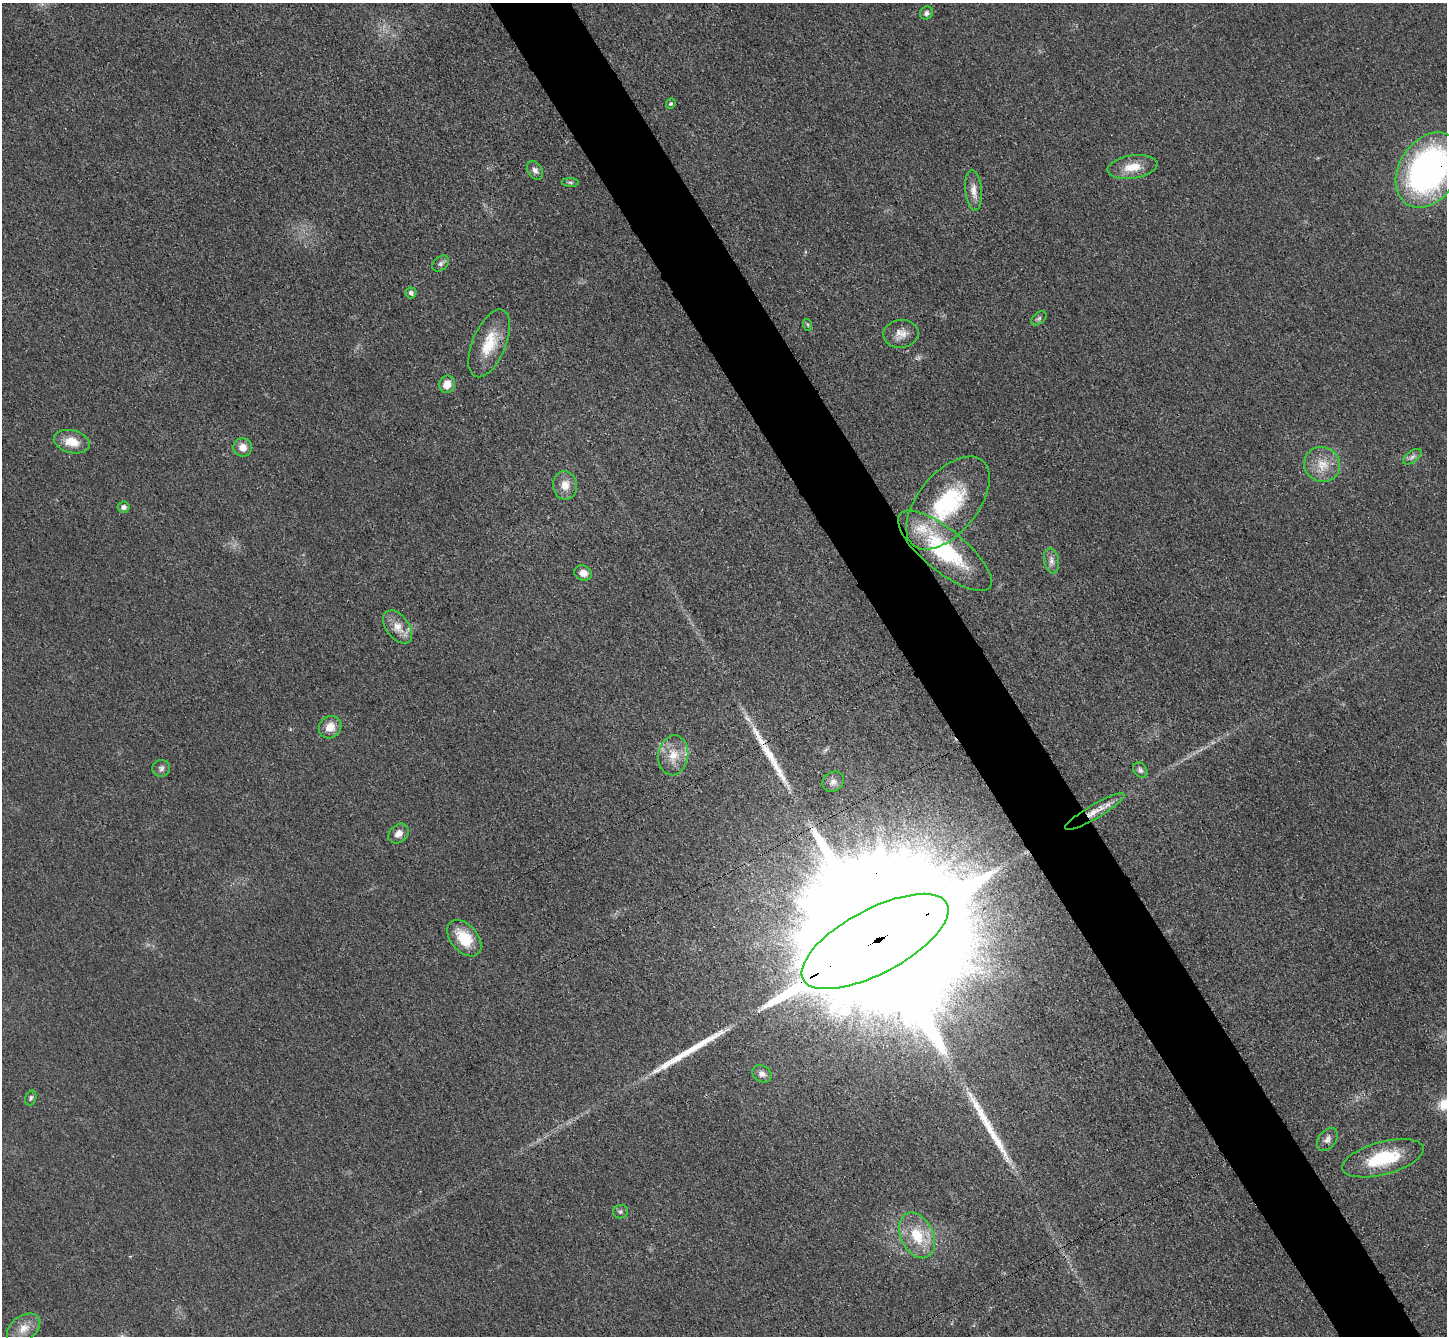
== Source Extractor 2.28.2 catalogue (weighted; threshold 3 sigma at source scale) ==
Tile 6 of 4 x 4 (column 2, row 2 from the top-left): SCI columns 1468-2912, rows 2975-4308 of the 5823 x 5815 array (HDU 1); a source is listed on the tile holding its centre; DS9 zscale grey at full resolution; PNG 1449 x 1338 px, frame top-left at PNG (2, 3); each listed source drawn as its Kron ellipse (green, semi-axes under 4 px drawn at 4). Shown black and unused: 6% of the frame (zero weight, under 3 of 4 exposures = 2% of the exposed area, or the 3 px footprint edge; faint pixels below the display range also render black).
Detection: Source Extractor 2.28.2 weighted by HDU 2 'WHT'; one run over the whole footprint, this tile lists its part. Background 0.0191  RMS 0.0044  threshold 0.0197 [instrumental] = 3 sigma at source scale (4.5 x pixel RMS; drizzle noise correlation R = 1.50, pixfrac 1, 0.05/0.05 arcsec/px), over >= 5 px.
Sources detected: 46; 1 inside a brighter object's white glare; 3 long thin detections or spike segments (spike, bleed or trail) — neither listed nor drawn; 1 inside a brighter listed object's ellipse — not listed separately; the other 41 listed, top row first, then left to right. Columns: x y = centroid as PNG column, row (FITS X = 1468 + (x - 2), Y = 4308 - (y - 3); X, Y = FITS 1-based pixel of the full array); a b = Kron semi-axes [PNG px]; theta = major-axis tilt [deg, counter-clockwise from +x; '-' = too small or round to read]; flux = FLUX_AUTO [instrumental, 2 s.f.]
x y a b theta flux
926 13 7 6 - 1.3
671 104 5 5 - 0.73
1132 167 25 11 8 8.1
535 170 10 7 -57 1.9
1429 170 40 29 58 150
570 182 8 4 -1 0.89
974 190 20 8 -85 4
441 264 9 6 40 1.5
411 293 5 5 - 1.3
1039 318 9 5 40 1
808 325 6 4 -71 0.63
901 334 17 14 7 4.7
489 343 36 16 67 15
447 384 9 7 66 5
72 442 18 11 -13 7.6
243 447 9 9 - 3.9
1412 457 10 5 36 1.5
1322 464 18 17 - 8.4
565 485 14 12 -83 5.2
948 503 55 30 51 47
124 507 6 5 - 1.5
945 551 58 21 -39 45
1051 561 13 7 -80 2.6
583 573 9 7 -18 3.2
398 627 19 11 -54 5.9
330 727 12 10 44 5.4
673 755 20 15 81 8.1
161 768 9 8 - 1.5
1140 770 8 6 -53 1.3
833 782 11 9 39 2
1095 811 34 7 30 6.8
399 834 11 8 40 3.3
464 938 21 13 -49 13
875 941 81 32 28 85000
762 1074 10 8 -29 2.2
31 1098 7 5 70 0.99
1327 1139 13 8 52 2.4
1383 1158 42 16 15 24
621 1212 7 6 - 1
917 1235 24 16 -63 15
24 1328 18 12 36 5.8
Overlapping masked pixels (flux is a lower limit): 4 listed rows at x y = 1429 170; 945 551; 1095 811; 875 941
Isophote crosses this tile's border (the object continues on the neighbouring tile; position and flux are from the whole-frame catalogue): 1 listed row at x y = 1429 170